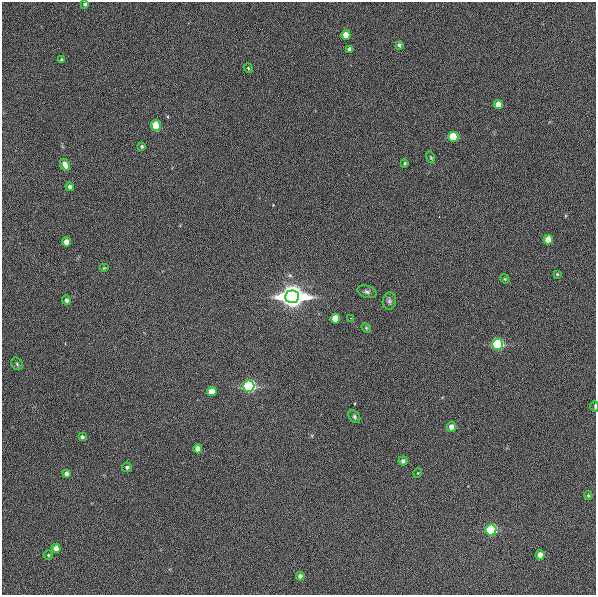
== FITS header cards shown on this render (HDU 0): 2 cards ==
NAXIS1  =                  594
NAXIS2  =                  593

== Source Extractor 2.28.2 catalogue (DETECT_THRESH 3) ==
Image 594 x 593 px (HDU 0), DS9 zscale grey, 1 PNG px = 1 image px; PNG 598 x 597 px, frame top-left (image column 1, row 593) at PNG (2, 2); each listed source drawn as its Kron ellipse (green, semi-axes under 4 px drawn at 4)
Background 65.2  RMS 3.9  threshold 11.7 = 3 sigma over >= 5 px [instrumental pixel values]
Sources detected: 45; all 45 listed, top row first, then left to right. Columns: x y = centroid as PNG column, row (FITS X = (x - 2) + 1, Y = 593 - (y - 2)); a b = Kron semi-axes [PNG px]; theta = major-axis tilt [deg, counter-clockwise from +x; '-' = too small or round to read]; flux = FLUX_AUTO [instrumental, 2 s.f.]
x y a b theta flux
85 4 4 3 - 620
346 35 4 4 - 3700
399 45 4 4 - 630
350 49 4 4 - 1200
61 59 3 3 - 300
248 68 5 4 - 290
498 104 4 4 - 3000
156 125 5 5 - 8800
453 137 5 5 - 16000
142 146 4 3 - 410
431 157 6 3 -70 300
405 163 3 3 - 320
65 165 6 4 -65 1600
70 187 4 4 - 1000
548 240 5 4 - 5300
66 242 4 4 - 2600
104 268 5 4 - 250
557 274 4 3 - 270
505 279 5 4 - 260
367 292 10 6 -15 750
292 297 7 6 - 780000
66 300 4 4 - 850
389 301 8 6 80 750
350 318 2 2 - 160
335 319 5 5 - 6200
366 328 5 4 - 300
497 344 5 5 - 48000
17 364 7 5 -48 450
249 386 5 5 - 79000
212 392 5 4 - 4000
595 407 5 2 - 400
354 417 7 5 -53 520
451 427 4 4 - 1600
82 437 4 4 - 630
198 449 4 4 - 2400
403 461 4 4 - 1000
127 467 5 4 - 570
418 473 5 3 - 210
66 474 4 4 - 1100
588 495 4 3 - 380
491 530 5 5 - 41000
56 548 4 4 - 2300
48 555 5 4 - 300
540 555 4 4 - 2700
300 576 4 4 - 1000
At the frame edge (FLAGS 8, measured only in part): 2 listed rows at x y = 85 4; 595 407